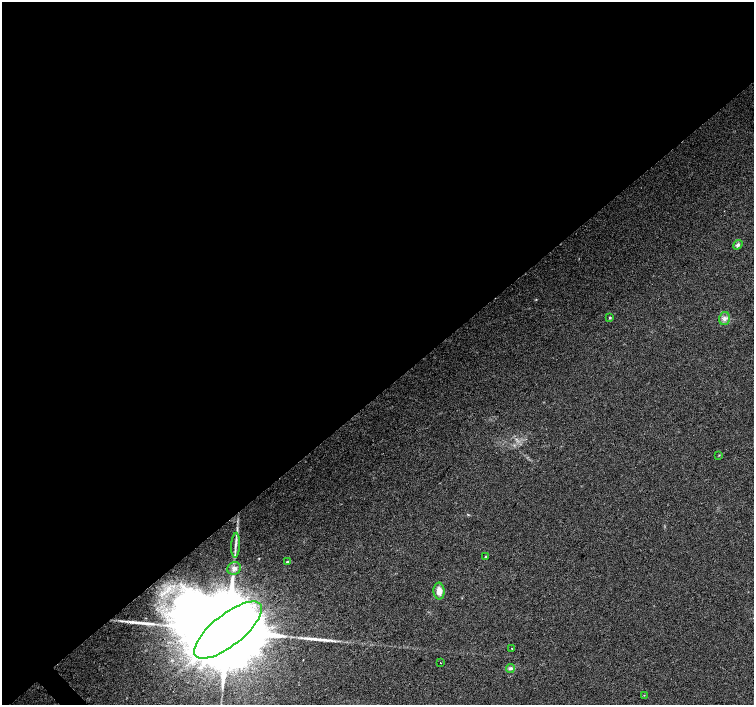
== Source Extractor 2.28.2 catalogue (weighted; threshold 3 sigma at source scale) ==
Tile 2 of 4 x 4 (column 2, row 1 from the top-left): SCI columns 1506-3008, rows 4428-5833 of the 6013 x 5980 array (HDU 1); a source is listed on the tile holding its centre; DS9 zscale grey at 2 x 2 block average (1 PNG px = mean of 2 x 2 image px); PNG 756 x 707 px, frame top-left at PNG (2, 2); each listed source drawn as its Kron ellipse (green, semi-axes under 4 px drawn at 4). Shown black and unused: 56% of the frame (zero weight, under 2 of 3 exposures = <1% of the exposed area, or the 3 px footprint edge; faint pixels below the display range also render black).
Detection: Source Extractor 2.28.2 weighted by HDU 2 'WHT'; one run over the whole footprint, this tile lists its part. Background 0.0373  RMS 0.0076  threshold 0.0343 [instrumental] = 3 sigma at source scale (4.5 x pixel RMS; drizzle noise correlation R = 1.50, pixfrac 1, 0.0396/0.0396 arcsec/px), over >= 5 px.
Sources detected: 17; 2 long thin detections or spike segments (spike, bleed or trail) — neither listed nor drawn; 1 inside a brighter listed object's ellipse — not listed separately; the other 14 listed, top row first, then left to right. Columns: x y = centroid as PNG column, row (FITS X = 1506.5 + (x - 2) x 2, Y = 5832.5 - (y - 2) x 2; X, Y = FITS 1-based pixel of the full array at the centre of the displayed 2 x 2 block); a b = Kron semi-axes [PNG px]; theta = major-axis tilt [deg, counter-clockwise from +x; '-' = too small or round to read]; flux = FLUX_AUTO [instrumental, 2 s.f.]
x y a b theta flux
738 245 5 4 - 4.3
610 318 4 3 - 1.4
724 318 6 5 - 6.9
719 455 3 2 - 1
235 545 12 2 87 7.1
486 557 2 2 - 2.6
287 562 2 2 - 5.2
234 568 7 6 - 6.8
439 591 8 5 -88 14
228 630 41 15 38 84000
512 649 2 2 - 2.7
441 663 2 2 - 0.9
510 668 4 3 - 3.1
644 695 2 2 - 0.72
Overlapping masked pixels (flux is a lower limit): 1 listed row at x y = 228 630
Diffuse or blended objects may show on this block-average render without a row.